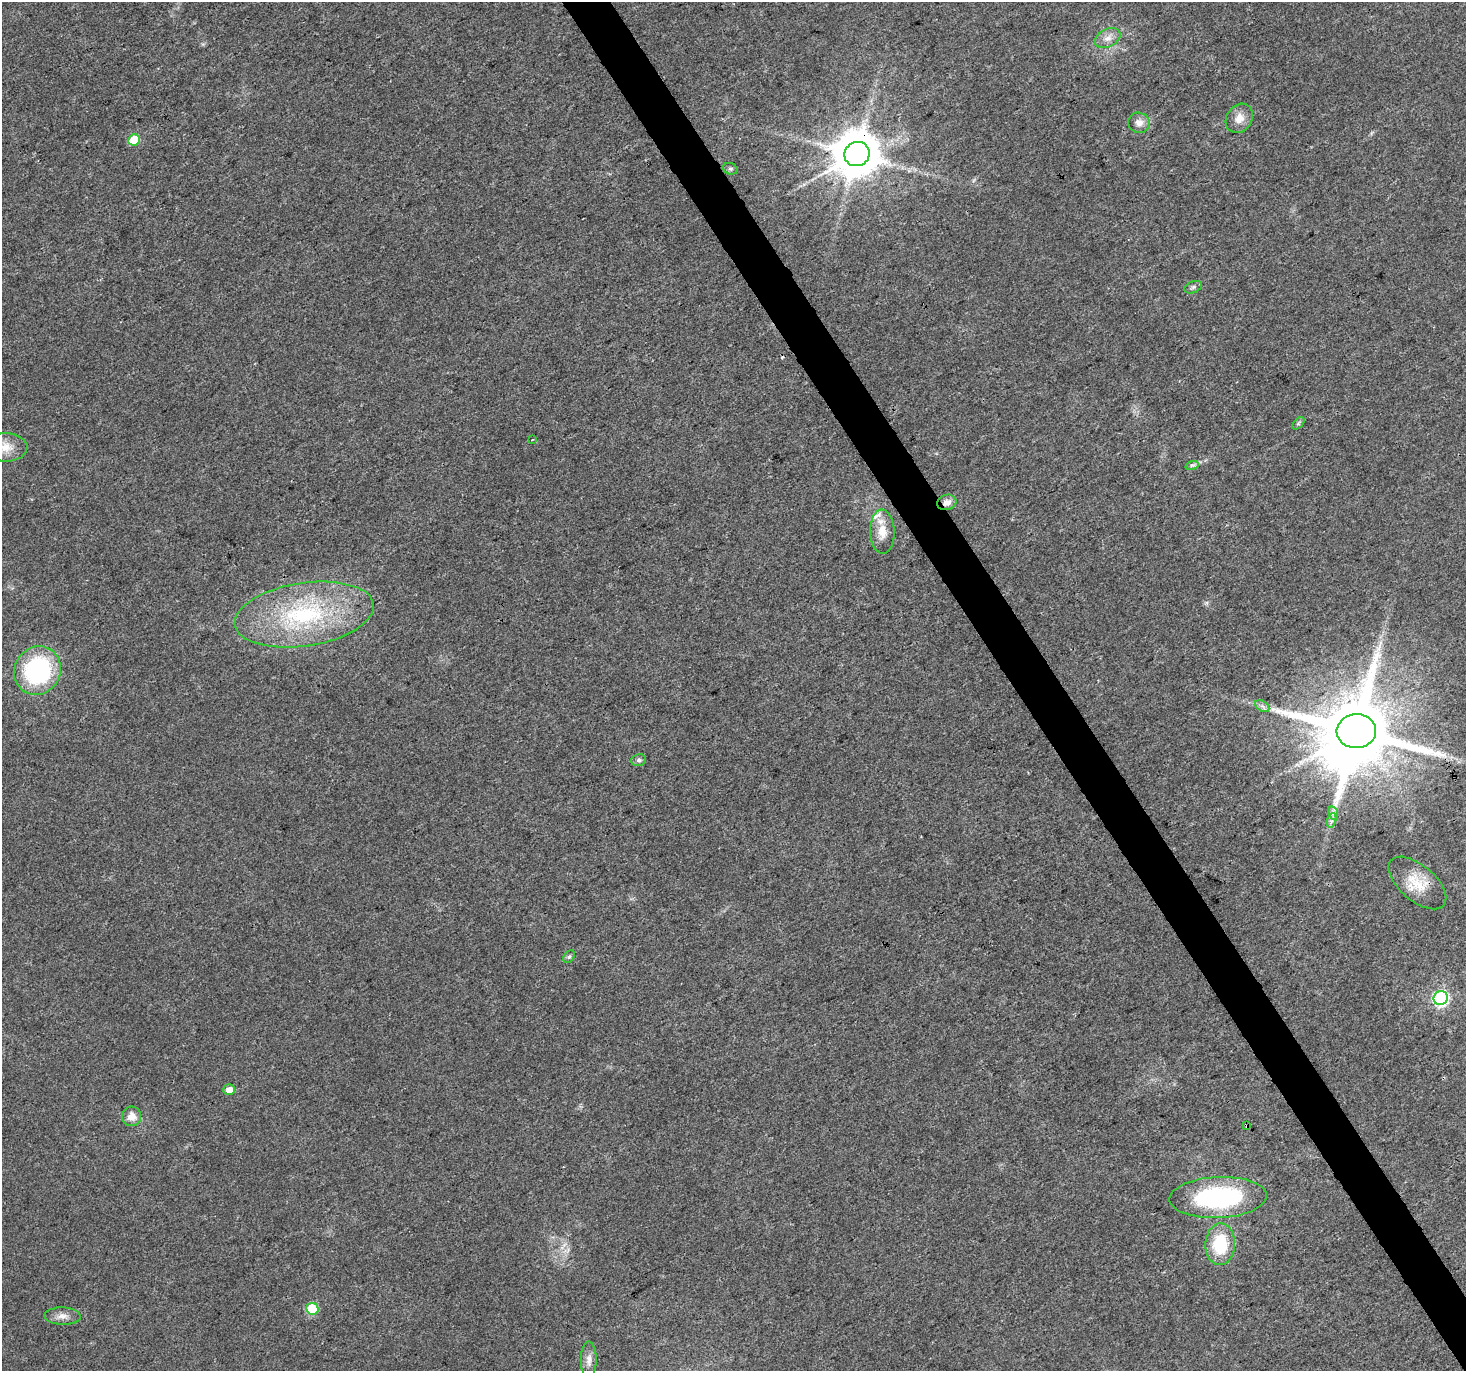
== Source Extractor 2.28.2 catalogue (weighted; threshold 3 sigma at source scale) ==
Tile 6 of 4 x 4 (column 2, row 2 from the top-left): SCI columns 1465-2928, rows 2852-4220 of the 5861 x 5766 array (HDU 1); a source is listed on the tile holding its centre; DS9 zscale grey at full resolution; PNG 1468 x 1373 px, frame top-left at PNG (2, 2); each listed source drawn as its Kron ellipse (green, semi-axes under 4 px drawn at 4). Shown black and unused: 3% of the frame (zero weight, under 3 of 4 exposures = <1% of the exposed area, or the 3 px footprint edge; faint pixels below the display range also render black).
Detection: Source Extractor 2.28.2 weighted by HDU 2 'WHT'; one run over the whole footprint, this tile lists its part. Background 0.0257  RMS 0.0034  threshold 0.0154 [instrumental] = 3 sigma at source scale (4.5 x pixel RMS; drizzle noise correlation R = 1.50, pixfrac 1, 0.0396/0.0396 arcsec/px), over >= 5 px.
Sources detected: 34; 1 inside a brighter object's white glare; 1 cosmic-ray / hot-pixel residue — neither listed nor drawn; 1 inside a brighter listed object's ellipse — not listed separately; the other 31 listed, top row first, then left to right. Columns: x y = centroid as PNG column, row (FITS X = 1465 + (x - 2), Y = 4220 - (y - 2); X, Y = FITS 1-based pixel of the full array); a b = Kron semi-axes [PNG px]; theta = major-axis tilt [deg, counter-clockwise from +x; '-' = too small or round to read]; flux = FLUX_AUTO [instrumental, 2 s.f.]
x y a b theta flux
1108 38 13 9 26 2.7
1239 118 15 12 56 3.9
1139 123 11 10 - 2.5
134 140 6 5 - 12
857 154 13 12 - 1600
730 169 7 5 -20 0.65
1193 287 9 5 22 0.93
1298 423 7 4 45 0.57
532 440 3 2 - 0.3
5 447 22 14 -2 5.2
1192 465 7 4 17 0.77
947 502 10 7 17 2.4
882 532 22 12 -88 5.6
304 615 70 31 9 47
37 671 25 23 59 44
1262 706 8 5 -34 1
1356 731 19 17 4 4500
639 760 7 6 - 0.83
1333 813 7 4 -73 0.88
1332 820 7 4 71 0.92
1417 883 35 18 -40 9.8
569 957 7 5 52 0.66
1441 998 7 7 - 75
229 1090 6 5 - 3.3
132 1116 10 9 - 3.2
1247 1126 4 3 - 1
1218 1197 49 20 2 47
1220 1244 21 15 88 16
312 1309 6 6 - 17
62 1316 18 8 -2 2.5
589 1360 19 8 -90 2.5
Overlapping masked pixels (flux is a lower limit): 4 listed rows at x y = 857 154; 947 502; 1356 731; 1247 1126
Isophote crosses this tile's border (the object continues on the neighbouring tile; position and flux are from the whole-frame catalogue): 1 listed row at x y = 5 447